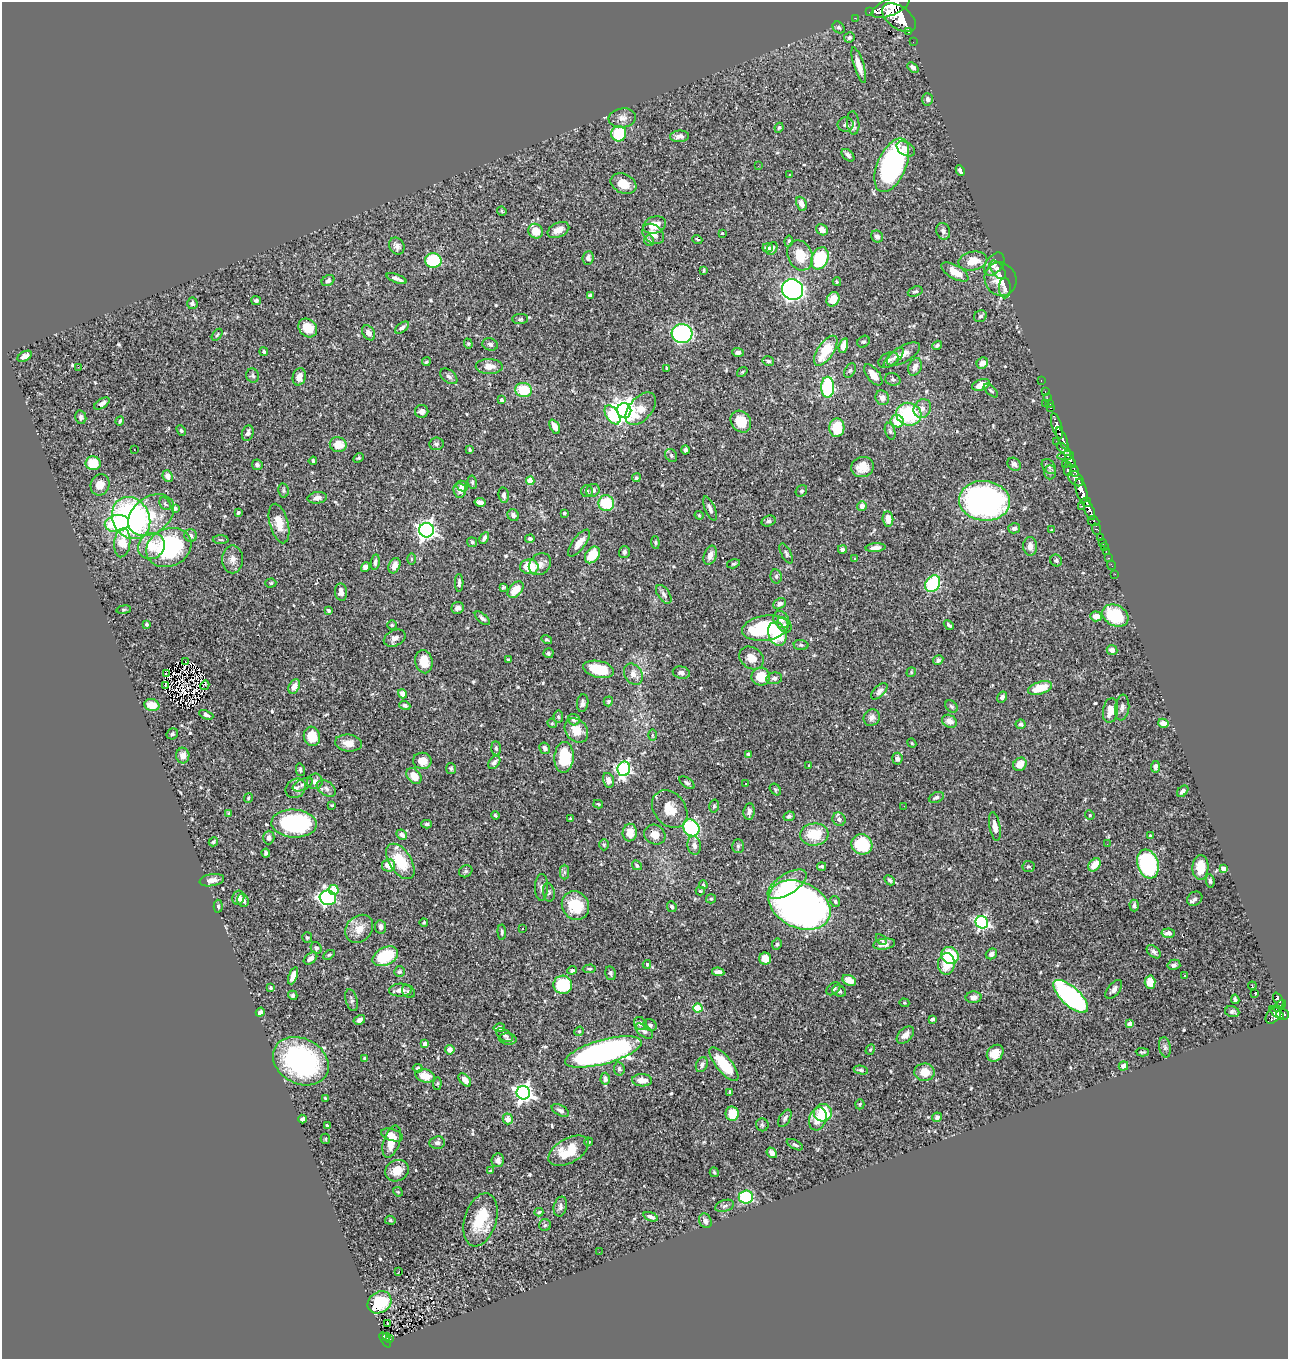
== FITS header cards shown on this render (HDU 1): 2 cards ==
NAXIS1  =                 1286
NAXIS2  =                 1357

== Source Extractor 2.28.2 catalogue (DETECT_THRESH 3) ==
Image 1286 x 1357 px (HDU 1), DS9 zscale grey, 1 PNG px = 1 image px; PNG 1290 x 1361 px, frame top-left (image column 1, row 1357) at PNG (2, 2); each listed source drawn as its Kron ellipse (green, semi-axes under 4 px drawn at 4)
Background 1.02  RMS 0.023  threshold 0.068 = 3 sigma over >= 5 px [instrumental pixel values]
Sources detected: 575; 5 with non-positive FLUX_AUTO (blend fragments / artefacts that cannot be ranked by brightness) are neither listed nor drawn; of the other 570, the 500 brightest by FLUX_AUTO listed and drawn (70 fainter detections omitted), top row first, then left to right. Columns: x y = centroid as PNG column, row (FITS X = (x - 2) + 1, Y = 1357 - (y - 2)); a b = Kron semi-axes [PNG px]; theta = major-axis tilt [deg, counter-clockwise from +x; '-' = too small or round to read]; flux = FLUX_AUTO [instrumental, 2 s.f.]
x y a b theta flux
891 7 20 8 24 6900
869 12 2 2 - 16
855 18 2 2 - 10
899 18 19 11 -36 8300
839 27 6 5 - 3.2
909 32 3 3 - 130
849 37 5 5 - 3.1
913 42 2 2 - 12
859 65 18 5 -73 15
913 67 6 4 -41 6.2
928 99 6 5 - 4.9
622 118 14 9 7 11
853 123 12 6 -85 6
846 125 8 7 - 6
779 128 5 4 - 2.2
619 134 8 7 - 77
679 136 9 6 5 7.5
906 149 10 6 -32 9
848 155 7 4 -45 5.7
892 165 29 14 67 300
758 166 2 2 - 25
960 171 6 3 -66 4.6
790 175 4 4 - 1.7
623 184 13 9 -24 24
801 204 7 5 -66 9.4
502 211 5 4 - 1.9
654 225 12 8 16 21
558 230 11 7 26 14
822 230 6 5 - 10
535 231 7 7 - 26
943 231 8 7 - 4.8
722 233 3 3 - 2.2
653 234 12 9 -38 13
877 236 6 5 - 5.6
697 239 5 4 - 2.5
649 241 5 5 - 3.6
789 241 5 4 - 2.4
397 246 9 7 -57 8.1
768 248 5 4 - 5.9
772 248 7 5 61 4.8
800 255 15 12 -66 40
588 258 7 5 84 5.8
820 258 11 8 68 92
433 260 8 7 - 72
973 261 14 9 12 25
994 264 13 8 53 9.5
704 270 4 2 - 1.9
998 270 11 6 -52 6.2
955 272 15 6 -30 23
397 278 10 4 -21 6.7
1001 279 17 15 -59 25
328 281 7 5 32 4.1
837 282 4 3 - 1.9
1005 288 10 6 90 7.1
792 290 11 10 - 550
915 292 7 5 20 3.6
590 295 4 3 - 4
833 299 7 6 - 22
256 301 5 4 - 3
192 303 6 5 - 4.1
980 316 7 5 31 4.2
520 319 8 5 2 3.2
308 328 10 8 -46 31
402 328 8 4 36 5.6
369 333 8 6 -55 6.8
682 333 10 9 - 250
217 335 7 3 54 1.9
863 342 6 5 - 3.3
468 344 5 4 - 2
490 344 8 6 -16 4.3
937 345 5 4 - 3.2
843 346 7 4 74 12
826 351 17 8 56 46
264 352 4 4 - 2.8
738 352 6 4 -2 5.9
903 354 18 8 30 15
25 356 8 4 27 7.1
894 358 13 5 45 6.3
888 360 10 7 29 6
768 361 6 4 -15 3.8
426 362 4 4 - 2.5
982 363 6 5 - 10
489 366 13 7 -1 13
78 367 2 2 - 14
915 367 9 6 69 8.7
667 369 4 3 - 2.3
850 371 8 5 62 2.7
742 372 6 3 36 1.7
253 375 7 6 - 3.5
873 375 12 6 -53 12
449 376 10 6 -39 5.1
299 377 9 6 75 13
893 379 8 6 -18 3.3
1041 381 3 2 - 26
981 385 9 5 22 17
828 387 10 6 90 130
524 390 8 7 - 48
991 390 9 4 -42 2.8
1045 392 3 2 - 23
882 398 7 6 - 8.6
1047 398 4 2 - 17
501 400 3 3 - 3.9
102 403 8 4 33 8.7
1045 403 2 2 - 63
1049 404 4 4 - 77
922 408 10 8 60 9.4
1050 408 3 2 - 29
641 409 19 11 49 27
624 410 7 7 - 1300
422 411 7 6 - 6.1
909 414 13 11 -16 94
612 415 10 6 -57 65
81 417 7 5 -78 4.1
120 421 5 3 - 2.7
897 421 6 6 - 39
741 422 11 9 -54 35
1057 426 13 5 -73 2100
555 427 8 4 -62 13
837 428 9 7 86 45
181 431 6 4 -51 2.4
890 431 8 5 -75 3.2
248 433 8 5 72 7
1062 439 12 3 -68 1700
1056 441 2 2 - 14
436 444 7 6 - 4
338 445 8 7 - 25
134 449 3 2 - 2.4
1064 449 9 4 -40 790
469 450 3 3 - 1.8
685 450 4 3 - 4.1
671 455 7 5 -57 3.3
1065 456 8 3 8 720
359 458 6 4 40 2.4
313 461 4 2 - 2
1070 461 7 4 -57 810
93 463 7 7 - 37
1014 464 7 6 - 4.7
1065 464 2 2 - 18
257 465 5 5 - 3.8
862 467 11 10 - 18
1049 467 8 6 -49 3.6
1068 469 7 4 88 270
1075 471 6 3 -71 580
1050 472 7 6 - 3.8
168 476 6 5 - 10
636 478 4 4 - 3
1076 479 9 6 -43 1700
530 481 4 4 - 32
472 482 7 4 -81 2.9
100 485 11 9 69 14
462 486 6 5 - 7.4
283 490 7 5 -79 2.9
460 490 7 6 - 14
593 490 7 6 - 5.5
587 491 6 6 - 2.6
801 491 6 5 - 2.6
1081 491 12 5 -75 3500
504 495 8 5 -81 4.7
317 498 10 5 6 7.3
984 501 25 20 -6 490
480 502 5 4 - 7.3
1087 502 4 3 - 680
606 503 8 8 - 65
165 504 7 5 -55 3.1
862 506 5 5 - 7.6
1081 506 3 2 - 39
175 508 4 4 - 5
710 509 13 5 -67 6
1089 511 10 4 -69 1800
238 512 3 3 - 2.5
564 513 3 3 - 2.3
151 515 25 18 37 59
513 515 6 5 - 4.1
699 515 4 4 - 1.7
131 518 22 18 -59 380
888 519 7 5 -84 15
768 521 7 5 17 3.4
1093 521 6 4 -22 380
117 523 12 8 11 95
279 523 20 9 -75 22
1014 528 6 5 - 4.1
1096 529 6 3 -68 200
426 530 7 7 - 730
1052 530 4 3 - 1.8
191 536 6 6 - 4.5
484 538 6 4 62 5.7
1100 538 3 3 - 49
530 539 4 4 - 3.3
221 540 8 3 -2 2.2
472 542 5 5 - 2.4
655 542 6 4 -85 2.1
1102 542 2 2 - 9
122 543 14 8 84 35
579 543 16 6 53 16
151 546 14 12 33 32
1030 546 9 7 -87 11
1104 547 2 2 - 11
169 548 23 18 26 180
875 548 10 4 4 9.3
842 549 4 3 - 3.7
1106 551 2 2 - 6.5
624 552 6 5 - 4.6
786 553 11 5 -62 3.4
592 555 9 6 53 34
710 555 10 6 69 9.8
855 558 3 3 - 3.6
1108 558 3 2 - 17
233 559 14 10 -90 12
411 559 6 4 -89 2.1
1056 560 6 5 - 3.5
375 562 8 4 82 4.7
540 564 12 10 43 11
733 564 6 4 16 2.4
1112 565 5 2 - 12
394 566 8 5 66 10
366 567 5 4 - 8.2
529 567 9 7 -6 44
1115 574 2 2 - 11
776 576 7 5 -79 3.7
271 583 5 4 - 2.1
459 583 9 3 89 3.7
933 584 9 7 56 130
503 587 4 3 - 1.9
516 590 9 6 48 25
341 592 9 6 -84 8.5
664 594 11 6 -56 4.6
780 604 7 5 29 5.2
458 608 6 6 - 7.6
124 610 7 3 9 1.9
329 610 4 3 - 2.6
1096 616 6 5 - 13
1115 616 14 10 -28 93
482 618 9 4 -40 4.1
781 620 9 7 -53 9.9
146 624 3 3 - 3
392 625 5 5 - 2
784 625 8 6 -49 4.2
949 625 5 3 - 2.8
765 628 23 12 9 110
777 634 12 9 -71 65
395 638 11 8 26 8.2
547 640 5 3 - 2.4
801 645 7 5 -3 2.8
1112 650 5 5 - 8.1
548 653 5 5 - 2.7
752 658 13 10 -35 18
509 660 4 3 - 2
938 660 5 4 - 3.4
186 662 3 2 - 1.8
424 662 12 8 -78 24
599 669 16 8 -12 56
911 672 5 4 - 2.1
166 673 2 2 - 5
681 673 8 6 -13 6.4
633 674 11 8 -58 14
761 677 9 9 - 33
774 678 8 6 10 5
205 685 5 2 - 3.2
165 686 4 2 - 2.2
294 687 8 5 63 12
1040 688 12 6 18 38
879 691 10 5 45 6.9
403 694 5 4 - 11
1002 697 6 5 - 4.8
608 701 5 4 - 3.2
583 703 9 5 83 6.1
152 705 7 6 - 24
405 706 5 4 - 4.3
951 706 7 5 -45 3
1122 708 13 7 84 6.2
1110 710 12 7 80 21
206 715 7 4 -23 3.5
558 717 6 4 -85 2.6
872 718 8 7 - 6.4
574 720 6 5 - 5.5
949 721 8 6 -28 11
552 723 5 4 - 2.2
1163 723 5 4 - 12
1020 724 5 4 - 4.4
576 730 13 10 -49 21
172 734 6 5 - 3.9
652 735 6 4 -89 2.1
312 736 10 8 -74 37
348 743 13 8 -7 15
912 743 5 4 - 1.7
496 748 7 5 -86 3.7
545 748 6 5 - 5.8
748 754 3 3 - 2.7
183 755 8 6 89 10
564 757 15 9 87 68
897 759 6 5 - 5
422 761 9 8 - 19
494 762 7 5 51 5.1
1020 764 7 6 - 20
809 766 4 3 - 2.6
1155 767 6 4 85 5.2
451 768 5 5 - 2.6
624 769 7 6 - 310
300 770 6 4 -76 3.1
414 776 9 6 -52 23
608 780 7 5 -74 9.3
315 781 8 7 - 5.7
687 783 9 5 -36 3.8
745 784 3 3 - 1.9
303 785 11 5 26 5.6
296 788 11 9 39 7.3
326 788 10 7 -35 6.5
775 790 6 5 - 2.5
1183 791 6 4 45 4.7
936 797 8 5 22 5.1
248 798 5 4 - 2.3
598 804 5 3 - 2
332 805 4 2 - 1.8
714 806 6 4 75 2.5
904 806 2 2 - 2.3
670 809 20 15 -52 29
749 811 8 5 82 6.4
229 814 4 3 - 2.2
495 815 4 3 - 2.1
1090 815 5 4 - 1.8
789 816 6 4 27 3.9
570 819 3 3 - 1.7
839 819 7 6 - 6.1
294 824 23 14 -3 180
427 824 5 3 - 2.9
995 826 14 5 -80 10
691 828 9 7 -51 140
630 833 9 7 81 23
814 834 14 11 6 43
402 835 5 4 - 7.6
655 835 11 9 -29 16
1150 836 4 3 - 1.9
269 838 7 5 89 5.7
213 842 5 4 - 2.2
862 844 11 10 - 66
1107 844 2 2 - 1.8
604 845 6 5 - 2
694 845 9 7 -80 8.5
738 846 7 5 -89 3.3
266 853 4 4 - 3.3
400 861 20 11 -57 54
1148 864 15 10 -71 210
388 865 7 6 - 17
637 865 5 3 - 2.1
1094 865 7 5 50 19
821 866 4 3 - 2.7
1028 866 6 5 - 3
1200 867 12 8 87 25
1223 869 4 4 - 12
466 871 7 5 30 3.3
564 872 7 4 90 3.6
212 880 12 6 9 9.3
889 880 6 4 -46 3.8
1210 881 6 4 -82 2.4
787 884 22 10 33 53
703 885 4 3 - 1.8
541 887 13 6 88 6.9
333 890 5 5 - 46
700 891 5 3 - 2.2
549 892 9 6 -80 4
238 898 7 6 - 9.6
328 898 8 7 - 330
711 899 5 4 - 1.9
1195 899 8 6 38 4.4
243 900 7 5 -64 6.8
835 901 6 4 -62 2.6
575 905 15 13 -56 53
800 905 32 22 -25 940
218 906 6 4 -89 3.4
1134 906 6 4 -89 3.7
672 907 5 4 - 3.3
424 922 4 3 - 2
982 922 6 6 - 300
381 927 6 5 - 5.6
523 928 3 2 - 2.8
359 929 15 12 45 21
502 932 7 4 -89 3
1168 933 7 4 4 7.5
307 938 5 5 - 2.2
881 939 6 4 -44 2.2
777 944 6 5 - 3.1
884 944 11 5 9 7.9
316 948 6 5 - 4
1154 952 8 5 -43 5.5
991 954 6 5 - 5
329 955 6 3 31 2.4
385 956 13 8 27 75
950 956 9 8 - 81
310 958 7 5 37 8.3
765 959 6 6 - 19
647 964 4 3 - 2.6
946 964 11 8 86 32
1174 965 6 5 - 3.9
589 969 6 4 3 2.3
572 970 5 4 - 2.9
399 972 5 5 - 2.8
718 972 6 4 -8 8
611 973 7 5 -76 3.3
1185 975 3 2 - 2.1
293 976 9 4 68 11
849 980 7 5 -27 19
1150 982 6 5 - 22
563 985 9 9 - 66
1252 986 4 2 - 5.5
270 988 3 3 - 2.3
833 989 8 5 40 4.6
1114 989 11 6 51 6.7
400 990 11 6 3 10
408 991 7 5 -44 3.4
839 991 7 5 -22 4
1255 994 3 3 - 2.9
293 995 5 4 - 3.4
1071 996 22 9 -43 360
973 997 8 5 3 7.8
1235 999 5 3 - 2.8
352 1000 11 6 -74 4.9
1278 1000 8 4 -64 350
904 1003 5 4 - 1.8
1280 1006 7 3 43 310
698 1008 4 4 - 68
260 1012 5 4 - 4.2
1232 1012 7 5 -11 3.5
1277 1013 8 4 -41 400
1283 1014 6 5 - 640
1273 1015 9 6 53 520
932 1019 4 3 - 3.7
359 1020 6 4 31 7
640 1024 7 6 - 7.3
1130 1024 4 4 - 15
650 1025 7 5 -26 3.7
499 1028 6 4 11 6.7
579 1031 5 4 - 1.8
644 1031 10 5 -36 4.9
504 1035 9 5 -36 4.3
905 1035 10 6 46 12
508 1039 9 5 -6 4
425 1044 4 3 - 8.9
1165 1047 10 5 -79 4.4
450 1050 5 4 - 12
870 1050 5 4 - 1.8
603 1052 39 12 15 540
1142 1052 6 3 -4 2.1
995 1053 9 7 46 21
365 1058 3 3 - 2.3
301 1061 29 22 -28 260
724 1064 21 8 -51 55
702 1065 8 5 65 5.6
1123 1066 5 4 - 8.5
418 1068 5 3 - 2.5
619 1069 7 5 -82 4.2
861 1070 7 4 -11 3
924 1072 10 8 -2 21
425 1076 10 6 -12 23
605 1079 6 4 89 6
465 1080 8 4 -48 11
642 1080 10 6 -3 12
437 1084 6 4 83 2
730 1092 4 3 - 2.7
523 1093 7 7 - 740
325 1098 3 3 - 1.9
860 1104 5 4 - 2.4
560 1110 9 5 -28 6.2
823 1113 9 8 - 68
732 1114 7 6 - 25
937 1117 5 4 - 4.1
785 1118 9 5 59 4.6
302 1119 4 4 - 5.1
508 1119 5 5 - 14
818 1119 12 8 72 19
762 1125 6 6 - 3.1
327 1126 4 2 - 2.3
392 1135 11 5 -18 15
325 1139 5 4 - 1.9
392 1142 17 8 72 32
588 1142 4 3 - 2.4
437 1143 8 6 6 5.4
795 1145 9 4 -28 3
569 1151 22 12 30 43
772 1153 6 4 -49 7.5
498 1160 7 6 - 5.9
397 1171 12 10 27 19
490 1171 4 3 - 1.9
714 1172 5 3 - 2.1
398 1192 5 4 - 1.9
746 1197 7 6 - 110
725 1206 10 5 19 4.1
560 1207 10 6 76 5.9
539 1212 4 3 - 2.5
651 1217 7 4 -19 5
390 1220 5 4 - 1.8
480 1220 27 16 73 63
705 1221 7 6 - 6.4
545 1225 6 6 - 3
599 1252 2 2 - 3.4
399 1271 4 2 - 4
379 1302 12 10 35 73
387 1324 3 3 - 4.6
387 1336 3 3 - 25
390 1338 3 2 - 23
385 1340 8 3 -61 160
At the frame edge (FLAGS 8, measured only in part): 1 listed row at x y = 891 7
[70 fainter detections neither listed nor drawn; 5 non-positive-flux detections neither listed nor drawn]